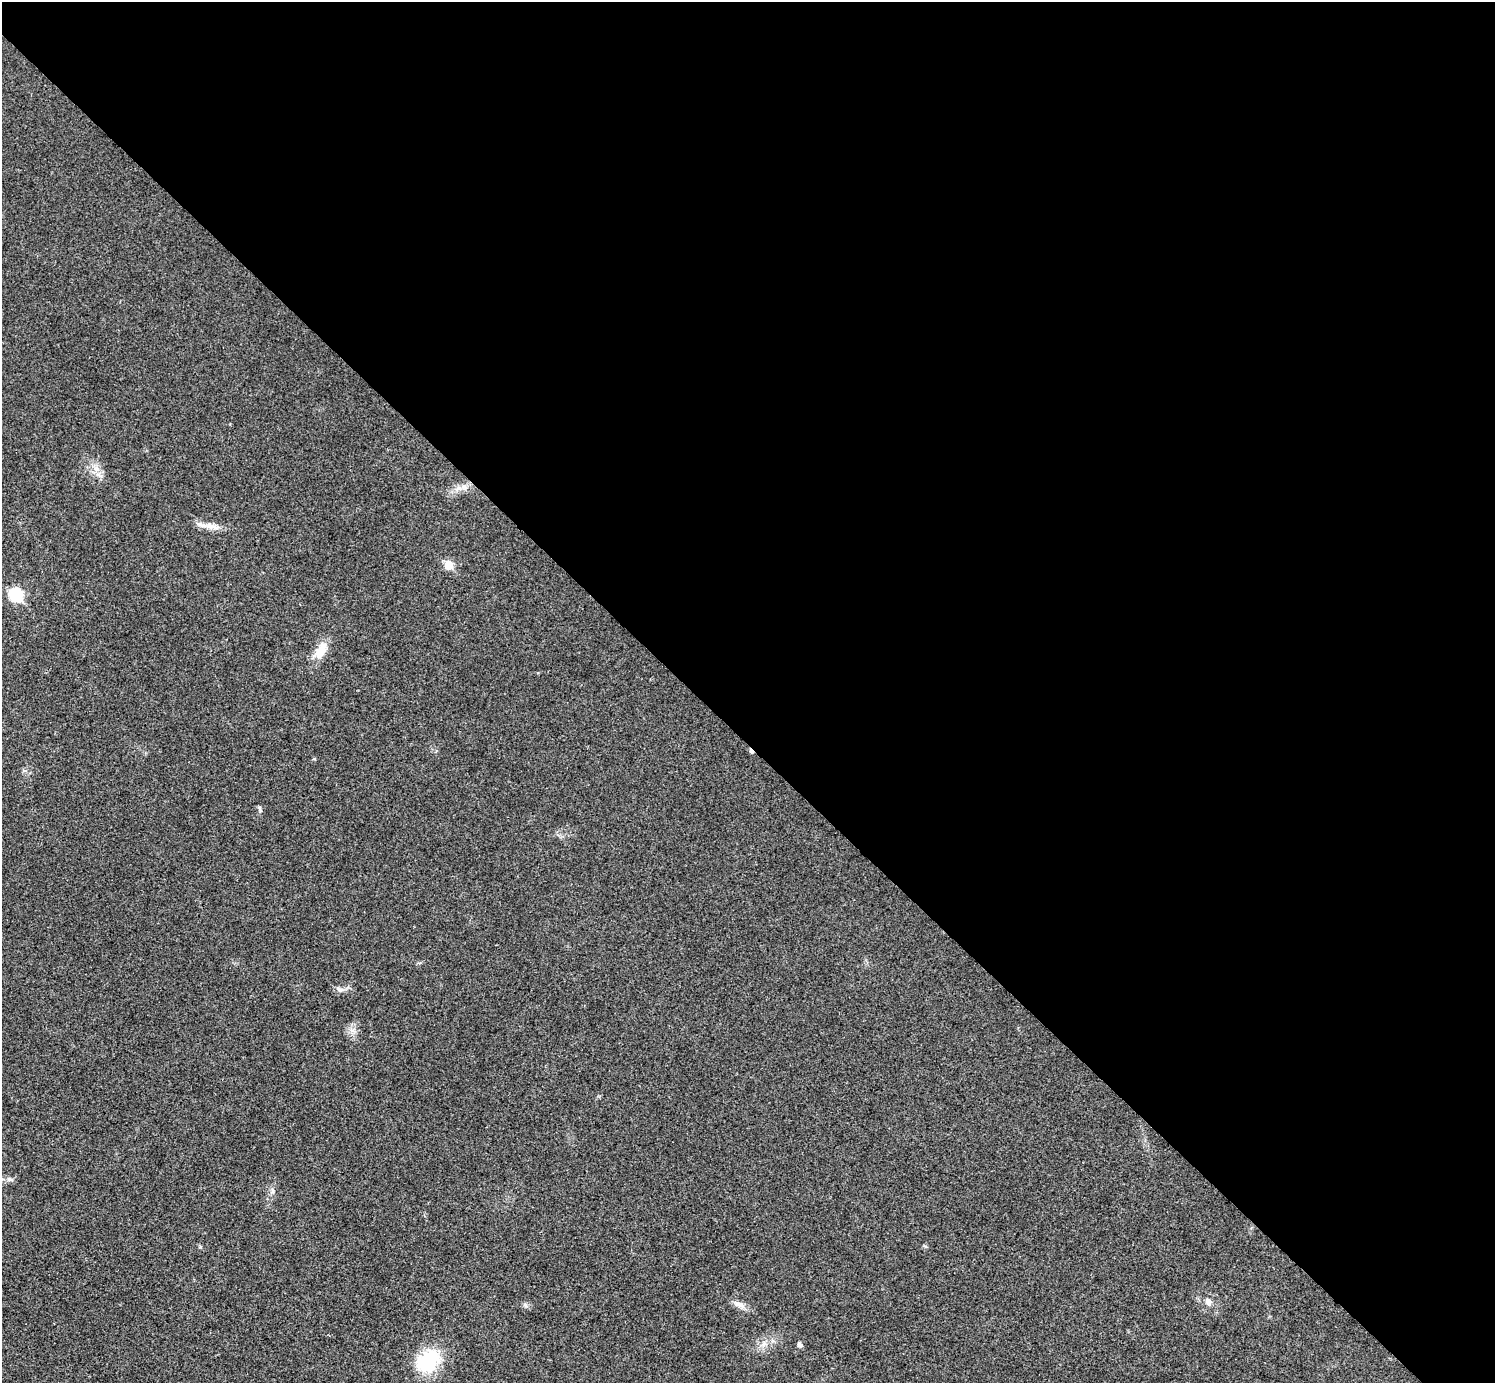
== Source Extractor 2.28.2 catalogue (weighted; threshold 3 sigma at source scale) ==
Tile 8 of 4 x 4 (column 4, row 2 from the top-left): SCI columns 4487-5979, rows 3063-4443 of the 5991 x 5991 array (HDU 1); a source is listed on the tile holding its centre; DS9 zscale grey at full resolution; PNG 1497 x 1385 px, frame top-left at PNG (2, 2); no overlay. Shown black and unused: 54% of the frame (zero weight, under 3 of 4 exposures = <1% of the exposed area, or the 3 px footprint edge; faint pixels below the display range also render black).
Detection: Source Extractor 2.28.2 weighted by HDU 2 'WHT'; one run over the whole footprint, this tile lists its part. Background 0.0218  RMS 0.0053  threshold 0.0241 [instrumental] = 3 sigma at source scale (4.5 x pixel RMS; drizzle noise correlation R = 1.50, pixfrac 1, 0.05/0.05 arcsec/px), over >= 5 px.
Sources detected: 18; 1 cosmic-ray / hot-pixel residue — not listed; the other 17 listed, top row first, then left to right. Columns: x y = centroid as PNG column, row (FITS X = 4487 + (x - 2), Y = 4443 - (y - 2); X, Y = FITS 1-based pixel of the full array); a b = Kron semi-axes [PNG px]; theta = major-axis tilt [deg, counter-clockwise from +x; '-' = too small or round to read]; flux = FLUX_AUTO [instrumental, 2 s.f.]
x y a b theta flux
96 468 9 6 -18 2.9
464 488 10 7 -39 2.8
210 526 16 8 -22 4.8
449 565 6 5 - 14
16 595 7 6 - 52
321 651 27 13 57 8.3
260 809 9 4 -78 1.1
340 990 10 7 -18 2.2
353 1031 7 4 -18 1.6
9 1179 8 6 -14 1.6
272 1191 8 5 82 1.5
1208 1302 10 8 -65 2.8
739 1304 18 8 -21 3.9
525 1305 7 5 -46 1.2
764 1344 8 8 - 2.8
799 1345 7 5 -54 1.6
428 1361 34 25 39 28
Unlisted compact peaks at least as high as the median listed source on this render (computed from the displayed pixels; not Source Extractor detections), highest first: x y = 925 1246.